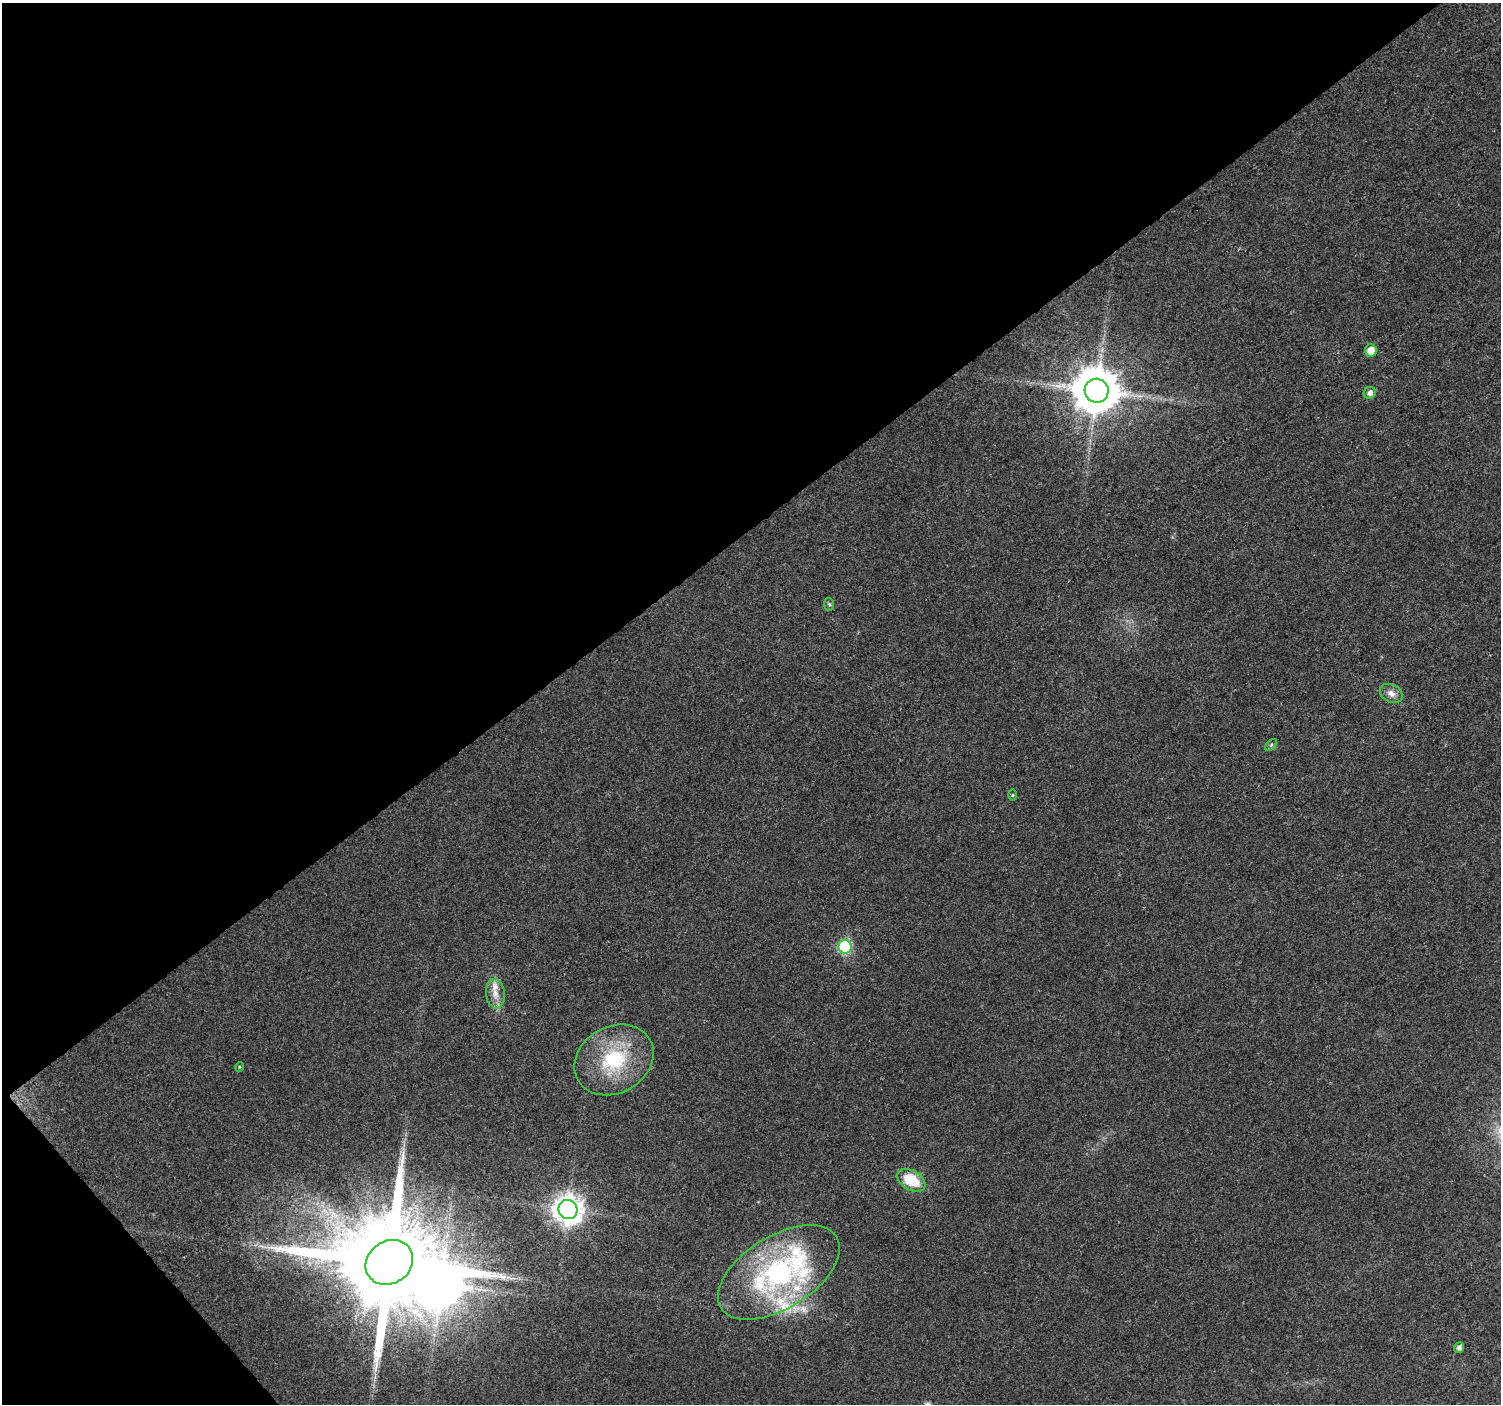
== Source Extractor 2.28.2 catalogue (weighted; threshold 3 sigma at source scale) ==
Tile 5 of 4 x 4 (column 1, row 2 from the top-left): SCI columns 9-1507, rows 2951-4352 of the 6010 x 5964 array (HDU 1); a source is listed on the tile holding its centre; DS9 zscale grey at full resolution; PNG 1503 x 1406 px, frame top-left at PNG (2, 3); each listed source drawn as its Kron ellipse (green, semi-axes under 4 px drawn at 4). Shown black and unused: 40% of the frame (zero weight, under 3 of 4 exposures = <1% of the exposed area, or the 3 px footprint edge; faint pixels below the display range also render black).
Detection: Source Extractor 2.28.2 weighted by HDU 2 'WHT'; one run over the whole footprint, this tile lists its part. Background 0.037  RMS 0.004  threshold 0.0179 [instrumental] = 3 sigma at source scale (4.5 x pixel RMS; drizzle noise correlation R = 1.50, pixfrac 1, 0.0396/0.0396 arcsec/px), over >= 5 px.
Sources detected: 21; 1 inside a brighter object's white glare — neither listed nor drawn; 4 inside a brighter listed object's ellipse — not listed separately; the other 16 listed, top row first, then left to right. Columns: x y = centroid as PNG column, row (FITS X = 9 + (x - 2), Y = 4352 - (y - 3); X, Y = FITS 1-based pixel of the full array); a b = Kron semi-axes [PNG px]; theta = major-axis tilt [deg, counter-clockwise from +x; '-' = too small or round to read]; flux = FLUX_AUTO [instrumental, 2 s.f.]
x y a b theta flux
1371 350 6 6 - 5.5
1097 391 12 12 - 1900
1370 393 6 6 - 2
829 604 6 5 - 0.7
1391 693 12 8 -28 2.8
1271 745 7 4 46 0.72
1012 795 5 3 - 0.42
845 947 7 6 - 53
495 994 15 9 -85 4
614 1060 41 33 30 33
239 1067 5 3 - 0.38
911 1180 15 10 -31 14
568 1210 10 9 - 530
389 1262 25 21 35 12000
779 1272 68 36 32 86
1459 1348 5 5 - 1.7
Overlapping masked pixels (flux is a lower limit): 1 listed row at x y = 389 1262